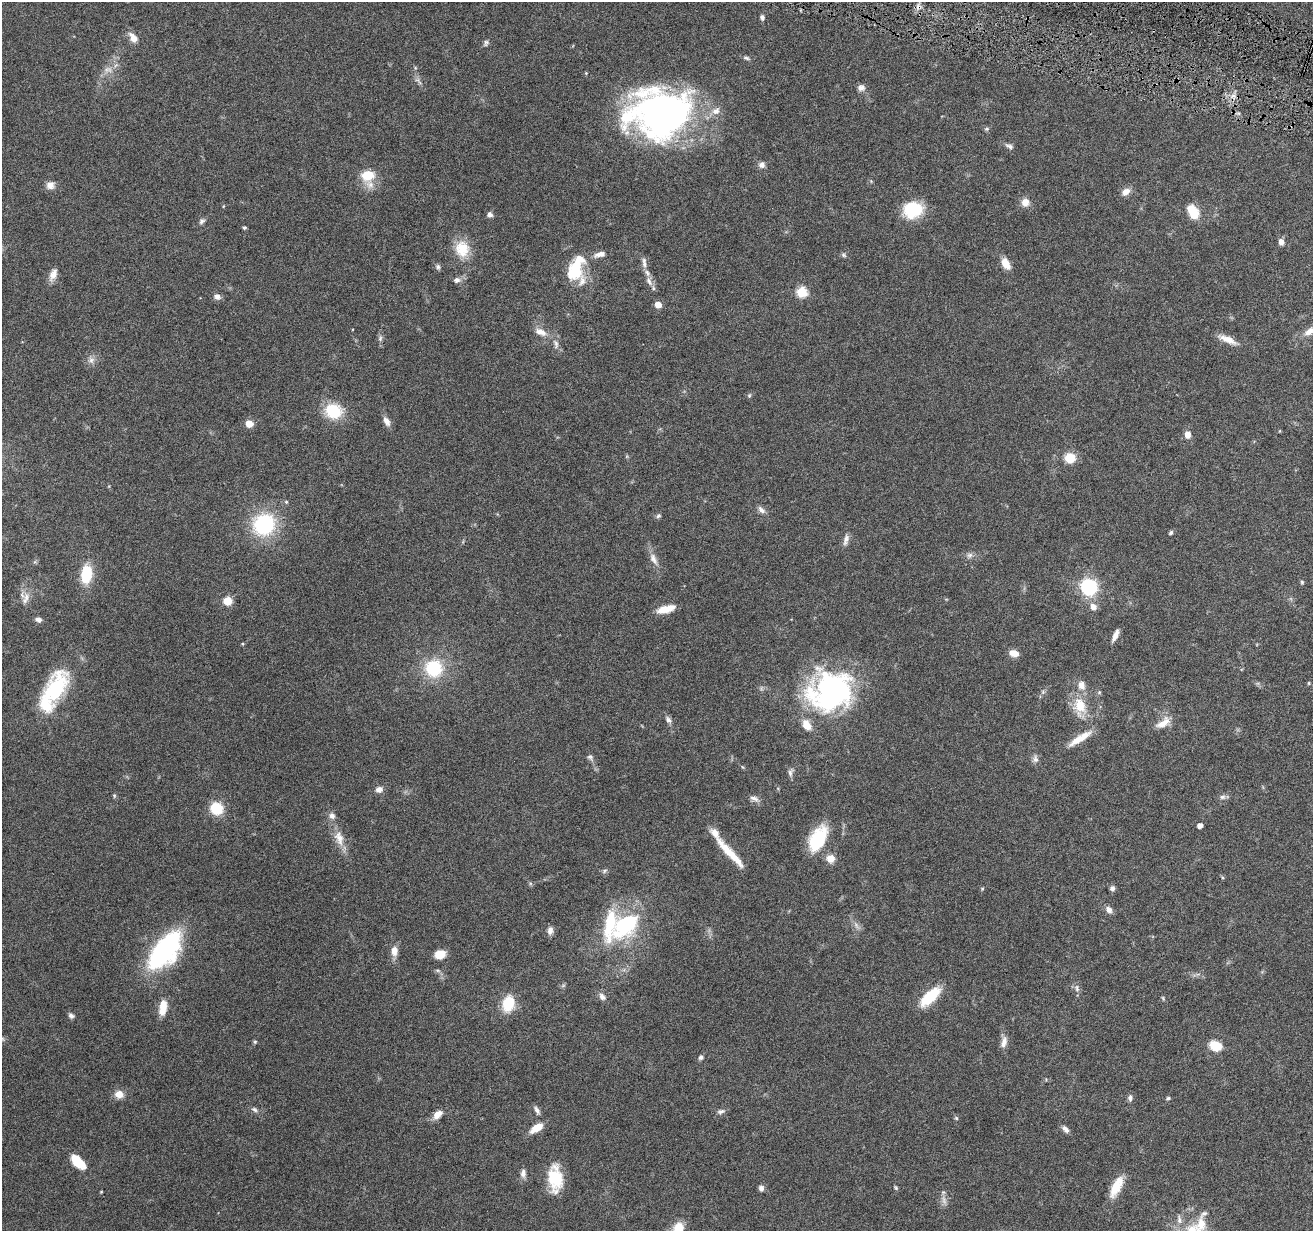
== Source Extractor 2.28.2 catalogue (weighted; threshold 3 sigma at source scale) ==
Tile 10 of 4 x 4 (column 2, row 3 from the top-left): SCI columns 1313-2623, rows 1483-2711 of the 5244 x 5297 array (HDU 1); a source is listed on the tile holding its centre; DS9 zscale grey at full resolution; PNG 1315 x 1233 px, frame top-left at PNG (2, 2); no overlay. Shown black and unused: <1% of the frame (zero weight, under 4 of 8 exposures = <1% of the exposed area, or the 3 px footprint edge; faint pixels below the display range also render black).
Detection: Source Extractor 2.28.2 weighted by HDU 2 'WHT'; one run over the whole footprint, this tile lists its part. Background 0.0595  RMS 0.0042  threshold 0.0172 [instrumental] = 3 sigma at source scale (4.09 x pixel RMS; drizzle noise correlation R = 1.36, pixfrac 0.8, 0.05/0.05 arcsec/px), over >= 5 px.
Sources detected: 142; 2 too faint to see at this stretch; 1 cosmic-ray / hot-pixel residue — not listed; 9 inside a brighter listed object's ellipse — not listed separately; the other 130 listed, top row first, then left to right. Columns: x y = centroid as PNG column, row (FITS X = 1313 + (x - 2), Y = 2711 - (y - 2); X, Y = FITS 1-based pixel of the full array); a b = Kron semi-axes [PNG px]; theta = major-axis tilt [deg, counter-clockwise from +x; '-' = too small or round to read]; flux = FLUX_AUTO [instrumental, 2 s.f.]
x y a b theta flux
762 17 7 5 -71 0.97
133 38 12 7 -54 3.5
486 43 10 5 71 0.93
746 58 9 5 -13 0.87
108 70 13 8 6 2.7
586 73 4 4 - 0.34
420 82 9 4 -39 0.97
861 88 9 8 - 1.7
660 113 64 48 5 150
987 129 6 5 - 0.67
1009 146 10 6 -27 1.4
762 165 7 7 - 1.8
368 176 14 12 -72 12
50 185 10 9 - 2.5
1126 192 10 7 38 2.8
1025 202 9 9 - 3.2
913 210 20 16 17 17
1193 211 14 9 -61 9.8
490 214 7 6 - 1.3
202 221 8 6 42 1.1
244 227 4 4 - 0.62
1281 242 7 6 - 2.2
462 249 22 19 -80 9.3
600 254 15 7 13 2.5
843 255 7 5 -28 0.75
1005 263 11 7 -58 5.5
644 264 9 7 -83 1.7
438 267 7 6 - 0.95
576 269 28 17 77 14
53 274 16 9 63 3
457 280 9 7 13 1.6
649 281 16 6 -59 2.3
802 292 5 5 - 26
217 297 9 7 -19 1.6
658 305 5 5 - 4.9
1310 331 18 9 28 3.7
541 332 17 9 -23 3.5
380 338 8 5 70 0.97
1228 340 22 7 -24 4.5
556 344 15 7 -75 2.1
91 360 10 9 - 2
749 395 6 5 - 0.58
333 411 16 14 -23 16
387 421 13 7 -62 2.4
249 424 8 7 - 3.7
1280 431 5 3 - 0.31
1187 435 8 6 -84 2.7
1070 458 8 8 - 9.4
286 502 5 4 - 0.49
761 510 11 7 -44 1.7
658 516 7 5 17 0.76
264 524 21 19 44 34
1171 533 6 4 52 0.67
846 540 16 6 75 2
970 555 9 6 2 1.4
653 559 18 8 -62 3
86 574 16 9 84 16
1302 582 5 4 - 0.52
1089 587 7 7 - 94
26 597 13 9 88 2.9
227 601 9 8 - 4.9
1093 607 8 6 -57 2.6
666 609 21 8 15 5.4
38 619 7 6 - 1.6
1115 635 15 5 66 2.3
242 644 4 4 - 0.37
1014 653 11 7 -16 3.3
434 668 17 17 - 20
1309 683 5 4 - 0.38
55 690 42 20 65 32
831 691 44 38 21 93
1099 692 5 5 - 0.58
1080 706 24 16 -82 9.8
668 720 10 7 -50 1.4
1163 723 21 9 34 4.5
807 725 13 8 -57 4.7
1080 738 31 7 33 6.4
590 757 8 7 - 1.1
1035 759 11 7 88 1.6
790 772 11 6 73 1.4
379 789 9 8 - 2
114 795 6 5 - 0.55
1222 797 8 6 1 1.2
754 798 13 6 -19 1.7
216 808 12 12 - 11
332 816 8 7 - 1.8
1200 826 4 4 - 2.3
339 838 22 12 -73 5.4
818 839 32 17 61 18
730 853 45 7 -48 10
830 858 10 10 - 3.5
604 871 7 6 - 0.84
1112 888 6 5 - 1.4
982 889 5 4 - 0.43
1109 909 9 7 -46 2
625 925 41 25 44 37
550 930 10 7 78 1.8
165 950 39 18 52 73
394 951 13 8 90 3.2
440 954 8 7 - 8.3
563 986 7 4 20 0.57
1077 988 11 6 -79 1.4
602 997 11 7 -46 1.7
930 997 23 10 43 15
1163 998 7 3 -55 0.48
508 1004 15 10 76 13
163 1008 17 8 81 6.3
71 1016 7 5 -44 1.2
255 1042 5 5 - 0.52
1004 1042 15 7 76 2.6
1215 1046 10 8 -22 9
701 1057 6 5 - 0.96
119 1094 10 9 - 3.5
1130 1098 9 6 89 1.2
1168 1098 5 4 - 0.6
254 1110 9 6 -33 1.1
537 1110 10 5 -57 1.4
721 1111 11 6 11 1.2
438 1114 13 8 45 3.3
956 1118 6 4 -45 0.55
537 1128 13 6 33 6.6
1065 1129 10 6 -48 1.6
78 1162 20 9 -45 8.1
523 1173 11 7 88 1.9
555 1178 27 14 -86 14
1116 1187 26 10 63 7.7
761 1188 7 6 - 1.3
896 1188 6 4 -73 0.56
1179 1219 13 6 -80 2.1
1201 1224 37 17 74 11
Isophote crosses this tile's border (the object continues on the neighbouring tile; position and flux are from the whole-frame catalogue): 3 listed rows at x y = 660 113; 1310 331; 1201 1224